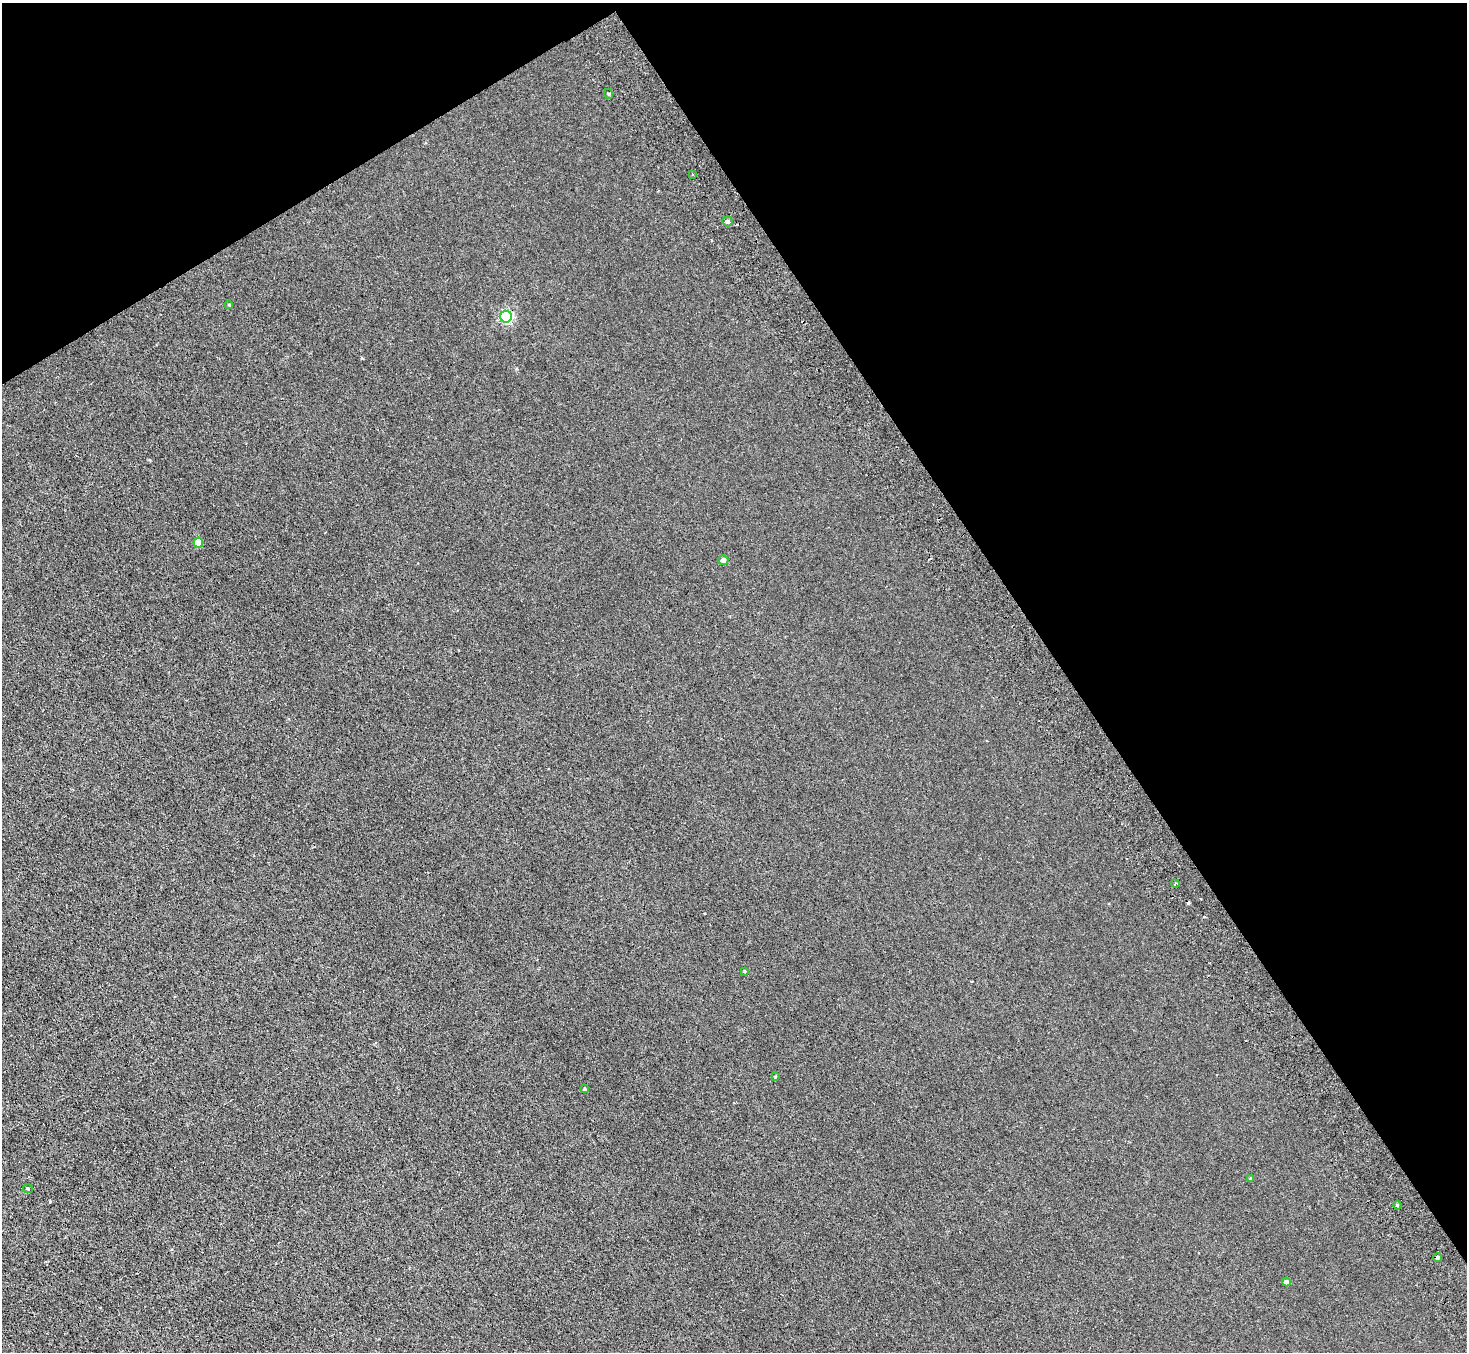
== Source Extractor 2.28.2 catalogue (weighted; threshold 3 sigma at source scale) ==
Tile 3 of 4 x 4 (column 3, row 1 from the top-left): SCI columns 2977-4441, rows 4376-5725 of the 5954 x 5912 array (HDU 1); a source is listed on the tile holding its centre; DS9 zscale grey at full resolution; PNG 1469 x 1354 px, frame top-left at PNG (2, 3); each listed source drawn as its Kron ellipse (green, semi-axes under 4 px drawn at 4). Shown black and unused: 33% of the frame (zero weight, under 3 of 6 exposures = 3% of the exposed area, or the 3 px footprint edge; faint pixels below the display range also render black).
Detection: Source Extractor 2.28.2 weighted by HDU 2 'WHT'; one run over the whole footprint, this tile lists its part. Background 0.00442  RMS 0.0026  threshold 0.0107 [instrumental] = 3 sigma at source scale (4.09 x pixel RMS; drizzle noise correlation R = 1.36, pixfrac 0.8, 0.05/0.05 arcsec/px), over >= 5 px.
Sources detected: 17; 1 cosmic-ray / hot-pixel residue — neither listed nor drawn; the other 16 listed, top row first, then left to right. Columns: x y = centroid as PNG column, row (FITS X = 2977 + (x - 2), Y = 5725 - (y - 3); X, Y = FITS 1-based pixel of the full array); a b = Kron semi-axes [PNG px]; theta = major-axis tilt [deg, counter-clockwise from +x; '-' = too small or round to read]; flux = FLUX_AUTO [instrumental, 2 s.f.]
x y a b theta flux
609 94 5 3 - 0.27
692 174 3 2 - 0.2
727 221 5 5 - 0.46
229 305 4 3 - 0.21
506 317 6 6 - 33
198 543 5 5 - 4.7
723 560 5 5 - 1.1
1175 884 4 3 - 0.29
745 971 3 3 - 0.2
775 1077 3 3 - 0.33
585 1089 4 3 - 0.35
1250 1178 3 3 - 0.42
28 1189 5 4 - 0.26
1397 1205 4 3 - 0.24
1438 1258 5 4 - 0.56
1286 1282 4 4 - 0.97